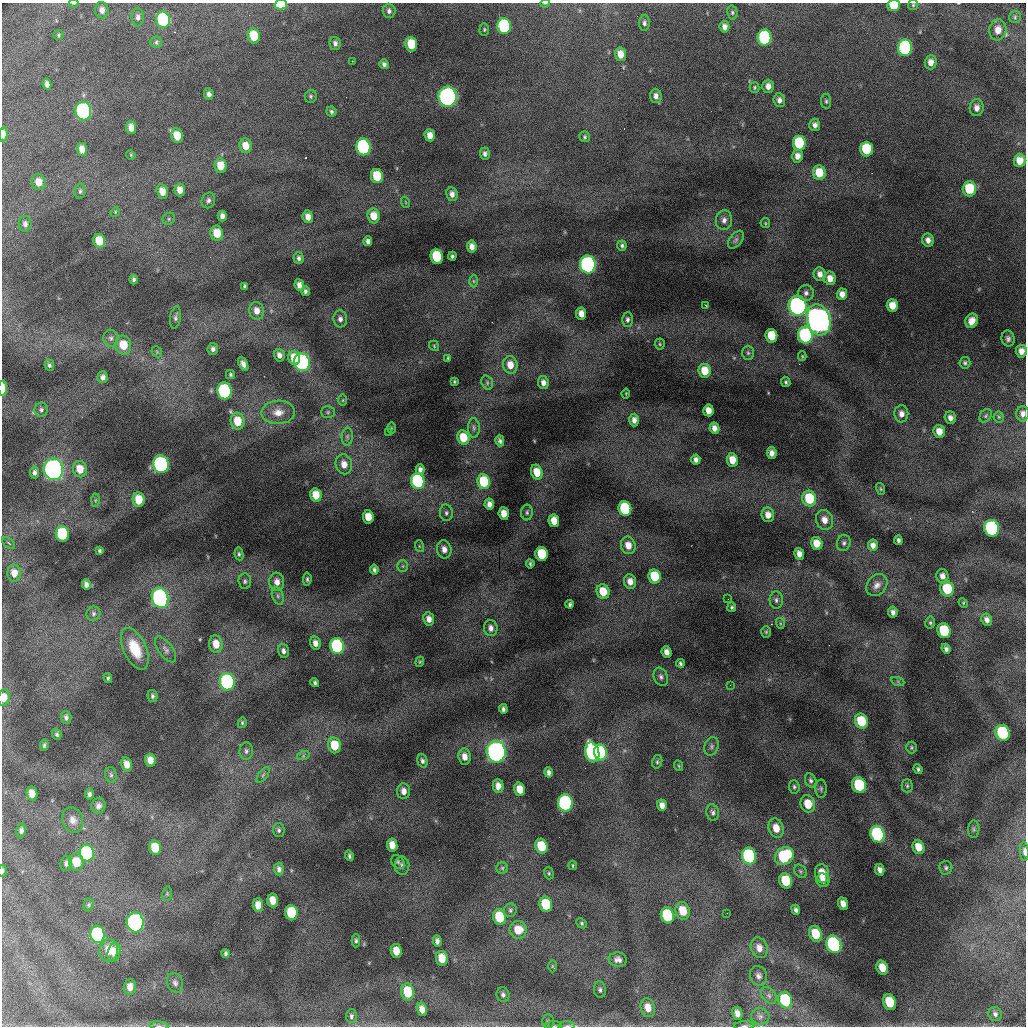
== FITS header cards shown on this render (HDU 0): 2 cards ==
NAXIS1  =                 1024 /fastest changing axis
NAXIS2  =                 1024 /next to fastest changing axis

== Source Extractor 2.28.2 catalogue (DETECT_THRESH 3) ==
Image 1024 x 1024 px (HDU 0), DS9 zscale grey, 1 PNG px = 1 image px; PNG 1028 x 1028 px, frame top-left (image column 1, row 1024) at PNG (2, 3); each listed source drawn as its Kron ellipse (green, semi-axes under 4 px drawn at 4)
Background 20400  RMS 100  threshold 305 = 3 sigma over >= 5 px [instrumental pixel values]
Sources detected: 361; all 361 listed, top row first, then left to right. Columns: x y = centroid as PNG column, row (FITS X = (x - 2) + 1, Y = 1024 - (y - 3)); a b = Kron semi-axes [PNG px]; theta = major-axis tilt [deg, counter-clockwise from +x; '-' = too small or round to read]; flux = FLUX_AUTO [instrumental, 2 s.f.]
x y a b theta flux
74 3 5 2 - 7.4e+03
545 3 5 3 - 5.8e+03
281 5 6 5 - 4.3e+05
893 5 6 5 - 1.6e+05
913 5 5 5 - 9.0e+03
102 10 8 6 -81 3.8e+04
389 11 7 6 - 2.2e+04
732 12 7 5 -77 1.3e+04
138 17 9 6 -88 2.6e+04
1015 17 6 6 - 1.2e+04
163 20 8 7 - 6.5e+05
644 23 8 5 89 2.0e+04
504 26 8 6 -83 8.7e+05
724 27 6 5 - 3.6e+04
484 29 6 4 90 1.0e+04
998 30 10 8 82 7.1e+04
59 35 5 4 - 9.2e+03
254 36 7 6 - 1.8e+05
764 38 8 7 - 9.1e+05
156 42 5 5 - 1.2e+04
335 43 6 5 - 2.2e+04
411 44 7 6 - 1.9e+05
905 48 8 7 - 1.2e+06
620 54 7 5 -83 7.3e+04
352 61 3 2 - 8.2e+03
931 62 7 6 - 4.7e+04
384 64 5 4 - 2.1e+04
47 84 6 4 -79 3.1e+04
768 86 6 5 - 4.2e+04
755 87 5 5 - 1.1e+04
209 94 6 5 - 2.5e+04
311 96 6 6 - 1.3e+04
656 96 7 6 - 3.6e+04
447 97 10 9 - 2.6e+06
779 100 7 6 - 3.1e+04
826 101 7 5 -82 1.3e+04
977 108 8 7 - 3.6e+04
83 111 9 8 - 1.8e+06
331 112 5 5 - 1.3e+04
815 125 6 5 - 3.2e+04
131 128 6 5 - 5.2e+04
3 134 7 4 85 4.2e+04
430 135 6 5 - 6.0e+04
177 136 7 6 - 1.1e+05
585 137 5 5 - 1.2e+04
799 143 7 6 - 4.3e+05
245 146 7 6 - 9.0e+04
363 147 8 7 - 1.3e+06
82 149 6 5 - 5.7e+04
866 149 7 6 - 3.1e+05
485 154 6 5 - 2.2e+04
131 155 5 4 - 6.8e+03
797 156 6 5 - 4.8e+04
1020 160 7 6 - 7.9e+04
220 166 7 6 - 1.1e+05
819 173 7 6 - 1.6e+05
377 176 7 6 - 2.2e+05
39 182 8 7 - 6.8e+04
969 189 7 6 - 2.6e+05
180 190 6 5 - 5.7e+04
80 191 8 5 81 1.4e+04
162 191 7 5 -74 7.3e+04
452 194 7 5 -81 3.6e+04
208 200 8 6 67 2.1e+04
405 202 6 3 -71 6.8e+03
115 212 5 4 - 8.1e+03
222 216 5 4 - 3.3e+04
373 216 7 6 - 1.0e+05
308 217 6 5 - 5.2e+04
169 219 7 5 48 1.3e+04
724 220 10 8 84 3.9e+04
765 223 5 4 - 8.0e+03
25 224 8 6 -89 2.6e+04
217 233 7 6 - 1.4e+05
736 240 10 6 52 2.3e+04
928 240 6 5 - 3.9e+04
99 241 7 6 - 1.3e+05
368 241 5 4 - 2.6e+04
622 245 5 4 - 1.5e+04
472 247 6 5 - 4.6e+04
437 256 7 6 - 3.5e+05
452 256 4 4 - 1.4e+04
299 258 6 5 - 1.9e+04
588 264 9 8 - 1.8e+06
820 274 7 6 - 4.5e+04
830 278 7 6 - 6.3e+04
134 280 5 3 - 1.6e+04
473 281 6 4 -89 1.1e+04
299 285 6 4 -80 3.8e+04
245 286 4 3 - 1.2e+04
305 291 5 4 - 1.7e+04
806 293 8 8 - 2.7e+04
842 294 5 5 - 4.8e+04
705 305 3 2 - 4.1e+03
797 306 10 9 - 2.5e+06
892 306 6 5 - 8.9e+04
257 311 9 7 -83 5.7e+04
581 314 6 5 - 5.8e+04
176 317 11 5 81 2.0e+04
340 319 8 7 - 3.0e+04
627 319 7 5 88 1.9e+04
819 320 16 11 -75 6.0e+06
972 321 7 6 - 6.4e+04
805 335 8 7 - 1.1e+06
771 336 7 6 - 2.1e+05
111 338 8 7 - 2.5e+04
1008 339 8 6 -80 2.4e+04
660 344 5 5 - 8.3e+03
123 345 9 8 - 1.5e+05
434 346 6 4 -50 8.4e+03
213 349 6 5 - 2.5e+04
1021 351 6 5 - 5.2e+04
157 352 6 4 -47 9.8e+03
748 353 7 6 - 1.6e+04
279 355 6 5 - 3.5e+04
802 356 5 4 - 8.0e+03
294 358 7 5 -72 1.1e+05
448 358 3 3 - 7.5e+03
302 362 9 7 -74 1.6e+06
965 363 6 5 - 1.5e+04
243 364 7 4 -63 3.2e+04
49 365 6 4 -75 1.5e+04
510 365 9 7 -82 8.1e+04
704 371 7 6 - 1.3e+05
230 374 4 4 - 1.1e+04
103 377 6 5 - 2.9e+04
454 381 3 3 - 7.9e+03
786 382 5 4 - 1.2e+04
487 383 7 5 -72 1.4e+04
543 383 6 5 - 3.7e+04
3 388 8 3 90 8.8e+04
224 391 8 7 - 1.3e+06
626 393 5 3 - 6.5e+03
343 400 5 3 - 6.8e+03
41 410 7 6 - 1.7e+04
708 410 6 5 - 6.0e+04
278 412 17 11 2 8.9e+04
328 412 7 5 1 1.3e+04
901 414 8 7 - 4.4e+04
1023 414 7 6 - 3.1e+04
986 416 7 5 57 1.3e+04
999 417 5 5 - 9.3e+03
950 418 6 5 - 3.4e+04
634 420 6 5 - 3.8e+04
237 421 8 7 - 1.5e+05
391 428 5 3 - 6.8e+03
474 428 10 6 -88 2.0e+04
714 428 6 5 - 4.2e+04
939 431 6 5 - 7.2e+04
389 433 3 2 - 7.3e+03
347 437 9 5 88 1.7e+04
463 438 7 6 - 1.5e+05
500 441 5 4 - 2.0e+04
772 453 6 5 - 4.0e+04
696 460 5 4 - 2.9e+04
732 460 7 5 -82 1.0e+05
161 464 9 7 -79 1.8e+06
344 464 10 8 -77 6.9e+04
53 469 11 9 -79 3.2e+06
80 469 8 7 - 9.5e+04
420 469 5 4 - 2.6e+04
34 472 6 4 -80 2.0e+04
537 472 7 5 -72 1.1e+05
418 481 8 6 -78 8.8e+05
484 482 7 6 - 3.1e+05
881 489 6 4 -74 9.5e+03
316 495 7 5 -78 1.3e+05
809 498 8 6 -74 2.9e+05
95 500 6 4 88 1.0e+04
139 500 7 6 - 1.2e+05
489 504 5 5 - 3.8e+04
625 508 7 6 - 6.8e+05
527 512 8 6 -89 1.6e+04
446 513 8 6 -86 2.0e+04
504 514 6 5 - 7.9e+04
768 515 7 6 - 5.7e+04
368 517 6 5 - 1.0e+05
824 520 10 8 -72 6.1e+04
554 521 6 5 - 9.7e+04
991 528 8 7 - 1.3e+06
62 534 8 6 -82 4.5e+05
898 540 5 3 - 1.8e+04
8 543 8 2 -40 7.6e+03
817 543 7 5 -74 1.0e+05
844 543 8 6 75 1.9e+04
628 545 9 7 -77 7.5e+04
873 545 6 5 - 3.8e+04
419 546 6 4 -71 7.5e+03
444 549 9 7 -78 4.6e+04
99 550 3 3 - 1.1e+04
239 554 6 4 -81 1.3e+04
542 554 7 6 - 3.1e+05
799 554 6 5 - 4.8e+04
530 564 4 3 - 1.1e+04
403 566 6 5 - 1.2e+04
374 569 5 4 - 1.6e+04
14 573 8 7 - 6.7e+04
654 576 7 6 - 2.5e+05
942 576 7 6 - 3.8e+04
307 579 7 4 84 1.2e+04
245 581 8 6 -87 1.6e+04
630 581 7 6 - 5.2e+04
277 582 9 7 -83 4.8e+04
86 584 5 4 - 2.8e+04
877 585 12 9 49 4.5e+04
947 589 8 6 -75 2.5e+05
603 592 7 6 - 1.5e+05
278 596 9 5 -73 2.0e+04
160 598 10 8 -73 2.1e+06
728 599 3 2 - 5.1e+03
776 600 8 6 -86 2.2e+04
963 603 5 4 - 7.7e+03
570 604 4 3 - 1.3e+04
732 607 5 4 - 1.2e+04
893 612 5 4 - 2.8e+04
93 614 7 6 - 1.7e+04
429 619 7 5 -82 4.5e+04
987 620 6 5 - 3.2e+04
780 623 5 3 - 7.8e+03
930 623 6 5 - 1.2e+04
491 628 8 7 - 3.8e+04
944 631 7 6 - 3.8e+05
766 632 6 5 - 1.0e+04
315 643 7 5 -78 4.3e+04
216 644 8 6 -83 9.8e+04
337 646 8 7 - 9.7e+05
135 649 22 11 -65 1.9e+05
166 649 15 7 -54 3.1e+04
946 649 5 4 - 2.1e+04
283 651 7 5 -76 2.8e+04
667 652 5 4 - 4.1e+04
420 662 5 4 - 7.4e+03
680 663 4 3 - 1.3e+04
661 677 9 7 -69 2.4e+04
108 678 5 4 - 1.1e+04
227 682 8 7 - 1.4e+06
898 682 7 4 -20 1.1e+04
315 683 4 4 - 1.3e+04
730 685 3 2 - 9.9e+03
152 696 6 5 - 1.5e+04
4 698 8 6 82 6.6e+04
503 709 5 4 - 1.9e+04
66 717 6 5 - 2.0e+04
861 721 7 6 - 2.6e+05
242 723 5 4 - 9.0e+03
1002 733 8 7 - 5.6e+05
57 734 6 4 -73 1.3e+04
44 745 5 4 - 1.3e+04
334 745 8 6 -79 1.5e+05
711 746 9 7 68 2.2e+04
911 747 6 5 - 1.1e+04
246 751 9 6 85 2.1e+04
496 752 11 9 -78 3.1e+06
592 752 10 7 -74 1.4e+06
600 752 8 6 -77 6.8e+05
303 756 6 4 18 1.1e+04
465 757 8 6 -82 5.4e+04
150 760 6 5 - 6.1e+04
422 761 7 5 -73 1.9e+04
657 762 7 5 76 1.2e+04
127 764 7 5 -75 6.2e+04
679 766 5 3 - 7.0e+03
918 769 5 4 - 1.4e+04
548 772 5 4 - 2.4e+04
111 775 8 6 -74 1.8e+04
263 775 9 4 54 1.7e+04
811 780 7 5 -67 1.8e+04
859 785 8 7 - 4.2e+05
498 786 7 5 -89 5.2e+04
907 786 6 5 - 1.3e+04
794 787 7 5 -85 1.4e+04
520 789 7 5 -76 1.0e+05
821 789 9 6 -90 1.6e+04
404 791 8 6 -85 4.2e+04
32 794 7 5 -82 5.8e+04
89 794 5 4 - 2.0e+04
565 803 8 7 - 1.5e+06
808 804 9 7 -70 1.4e+05
662 805 6 5 - 4.4e+04
98 806 7 7 - 3.2e+04
713 812 8 6 -80 2.1e+04
73 820 13 10 -72 5.6e+04
776 828 10 7 -74 9.6e+04
974 829 9 5 88 1.6e+04
21 830 7 5 80 2.1e+04
279 830 7 6 - 1.6e+04
877 834 8 7 - 9.8e+05
392 845 7 5 -82 7.2e+04
541 846 7 6 - 2.2e+05
918 847 7 5 -68 9.3e+04
155 848 7 6 - 1.5e+05
1024 851 9 3 -86 2.0e+04
87 853 8 7 - 8.5e+05
349 856 5 3 - 1.4e+04
749 856 8 7 - 1.1e+06
784 856 10 8 40 5.3e+05
76 862 9 7 -85 1.4e+05
398 862 8 5 -51 1.5e+04
66 863 7 5 79 2.3e+04
573 865 5 2 - 6.6e+03
402 866 9 7 -88 2.8e+04
502 868 5 5 - 1.3e+04
946 868 7 6 - 1.7e+04
279 869 6 5 - 2.3e+04
880 870 6 4 -76 3.1e+04
2 871 6 2 85 1.0e+04
800 871 7 5 -49 1.4e+04
549 873 6 4 -71 9.7e+03
822 873 9 7 -80 1.1e+05
823 880 7 6 - 4.1e+04
785 881 8 6 -71 2.5e+05
167 894 7 5 79 1.1e+04
273 900 7 5 -84 8.1e+04
546 904 8 6 -76 2.9e+05
843 904 6 5 - 4.8e+04
88 905 7 4 75 1.1e+04
258 905 7 5 -88 6.7e+04
510 910 7 6 - 1.4e+04
796 910 5 4 - 2.0e+04
683 911 9 7 -73 1.3e+05
291 913 8 6 -85 2.9e+05
727 913 3 2 - 1.2e+04
667 915 8 6 -74 5.8e+05
499 917 8 6 -76 2.9e+05
135 922 10 8 -83 2.5e+06
582 923 6 4 -43 1.1e+04
518 930 9 8 - 1.1e+05
97 934 8 7 - 1.0e+06
816 934 8 6 -66 1.7e+05
356 941 6 4 89 1.4e+04
437 941 6 4 -86 2.5e+04
834 944 9 7 -68 1.5e+06
759 948 10 8 -71 5.5e+04
109 950 11 9 85 1.1e+05
396 951 7 5 -81 9.1e+04
114 952 9 6 74 6.1e+04
226 953 4 3 - 1.4e+04
442 958 7 6 - 1.1e+05
618 960 9 7 -5 3.4e+04
552 966 6 4 -89 8.7e+03
882 968 7 5 -67 9.1e+04
758 976 10 8 -67 3.2e+04
175 983 10 8 -66 2.6e+04
130 987 7 6 - 4.7e+04
600 990 8 6 -81 1.7e+04
408 992 8 6 -80 2.2e+05
503 995 7 6 - 2.1e+04
769 995 9 6 -50 2.4e+04
785 1000 8 6 -69 4.1e+05
890 1002 8 6 -67 2.1e+05
648 1008 10 7 -75 7.5e+04
422 1009 7 5 -75 5.1e+04
737 1013 7 5 -76 4.4e+04
995 1014 7 6 - 2.2e+04
351 1016 7 5 88 1.8e+04
760 1016 9 8 - 3.2e+04
548 1021 7 5 90 1.3e+04
159 1026 9 4 -5 1.7e+04
554 1026 8 3 5 1.3e+04
567 1026 8 3 -1 2.1e+04
744 1026 10 3 4 1.6e+04
At the frame edge (FLAGS 8, measured only in part): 14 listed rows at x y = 74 3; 545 3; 281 5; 893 5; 3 134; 3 388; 1023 414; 4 698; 1024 851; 2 871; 159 1026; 554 1026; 567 1026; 744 1026

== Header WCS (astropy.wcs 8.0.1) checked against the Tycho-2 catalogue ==
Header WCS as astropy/WCSLIB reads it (CRVAL/CRPIX/CD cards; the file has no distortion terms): RA---TAN/DEC--TAN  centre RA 01:05:22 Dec +20:13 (16.34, +20.22 deg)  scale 1.7 arcsec/px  FOV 29.1' x 29.1'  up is +92 deg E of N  parity flipped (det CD > 0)
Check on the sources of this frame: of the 60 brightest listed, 9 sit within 2.6 arcsec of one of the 10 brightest Tycho-2 stars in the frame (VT <= 12.50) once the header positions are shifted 0.95 arcsec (0.85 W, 0.43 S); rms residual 0.92 arcsec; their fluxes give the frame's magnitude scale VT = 27.86 - 2.5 log10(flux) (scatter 0.18 mag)
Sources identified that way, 9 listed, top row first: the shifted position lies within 2.6 arcsec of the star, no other Tycho-2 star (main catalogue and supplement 1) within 5.2 arcsec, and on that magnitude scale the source's flux lands within +1.5 / -3 mag of the star's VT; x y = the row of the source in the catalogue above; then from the Tycho-2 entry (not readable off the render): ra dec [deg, ICRS J2000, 3 dp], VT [Tycho-2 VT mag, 2 dp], TYC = Tycho-2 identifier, HIP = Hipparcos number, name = IAU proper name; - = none
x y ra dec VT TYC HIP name
447 97 16.554 +20.246 11.89 1202-44-1 - -
588 264 16.468 +20.182 12.30 1202-2086-1 - -
797 306 16.444 +20.083 11.86 1202-190-1 - -
819 320 16.436 +20.073 10.31 1202-296-1 - -
53 469 16.372 +20.438 11.27 1202-51-1 - -
227 682 16.262 +20.359 12.16 1202-337-1 - -
496 752 16.223 +20.232 11.45 1202-560-1 - -
592 752 16.221 +20.187 12.50 1202-232-1 - -
135 922 16.142 +20.405 12.07 1202-262-1 - -